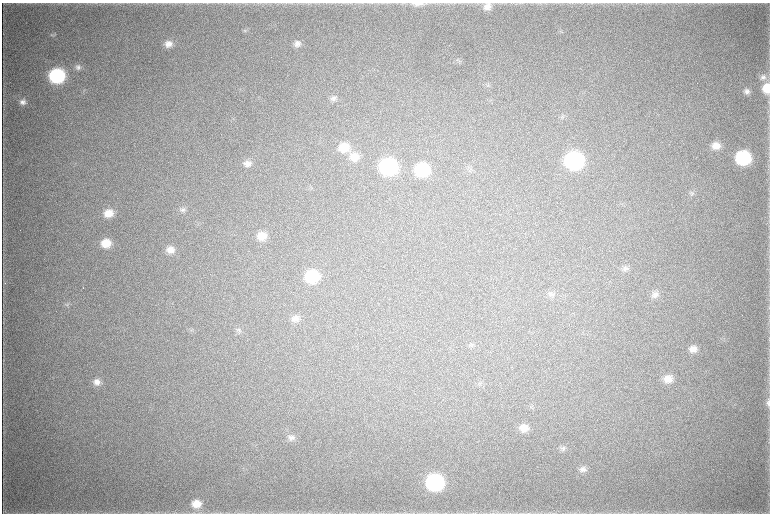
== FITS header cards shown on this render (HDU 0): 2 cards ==
NAXIS1  =                 1536 / length of data axis 1
NAXIS2  =                 1023 / length of data axis 2

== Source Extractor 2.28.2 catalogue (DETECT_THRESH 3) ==
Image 1536 x 1023 px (HDU 0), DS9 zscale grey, zoomed out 1/2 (1 PNG px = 2 x 2 image px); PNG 772 x 516 px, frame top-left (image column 1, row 1022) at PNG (2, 3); no overlay
Background 4530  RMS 38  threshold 115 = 3 sigma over >= 5 px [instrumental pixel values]
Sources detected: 52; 4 cannot appear on this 1/2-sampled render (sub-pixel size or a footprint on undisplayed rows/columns) and are not listed; the other 48 listed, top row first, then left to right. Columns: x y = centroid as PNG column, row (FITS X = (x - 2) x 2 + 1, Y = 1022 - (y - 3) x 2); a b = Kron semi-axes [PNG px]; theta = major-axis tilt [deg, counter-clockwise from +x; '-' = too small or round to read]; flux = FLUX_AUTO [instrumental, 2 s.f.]
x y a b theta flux
418 4 16 5 1 5.7e+04
487 7 10 9 - 6.4e+04
245 30 5 3 - 1.1e+04
52 35 7 4 7 1.4e+04
168 44 9 8 - 6.6e+04
297 44 10 8 17 5.1e+04
460 60 5 4 - 1.4e+04
78 67 8 7 - 3.2e+04
57 76 10 9 - 1.0e+06
763 77 10 7 -1 3.6e+04
488 85 4 3 - 8.9e+03
767 88 10 7 87 1.5e+05
747 91 8 7 - 3.3e+04
333 98 9 7 7 3.2e+04
22 102 9 7 20 4.4e+04
563 117 8 4 7 1.7e+04
716 146 10 9 - 9.1e+04
344 147 12 10 11 1.7e+05
354 157 12 11 - 1.2e+05
743 158 10 9 - 8.8e+05
574 161 11 10 - 1.8e+06
247 163 10 8 3 5.2e+04
388 166 11 10 - 1.4e+06
422 170 10 9 - 6.1e+05
692 193 7 6 - 2.3e+04
182 209 9 7 0 2.8e+04
108 213 10 9 - 1.2e+05
262 236 10 9 - 1.1e+05
106 243 10 9 - 1.6e+05
170 250 10 8 10 7.4e+04
625 269 9 7 -2 3.5e+04
312 276 10 9 - 4.5e+05
551 294 9 7 -2 3.2e+04
655 294 10 8 12 4.6e+04
67 304 7 5 -13 2.0e+04
295 319 10 8 7 4.8e+04
238 330 8 6 9 2.1e+04
472 345 6 5 - 1.7e+04
693 349 10 8 11 6.7e+04
668 379 10 9 - 8.6e+04
97 382 10 8 10 6.0e+04
768 403 12 5 -90 3.4e+04
524 428 10 8 7 8.5e+04
291 438 10 9 - 4.3e+04
563 448 9 7 8 3.1e+04
583 469 9 8 - 4.3e+04
435 482 11 10 - 1.4e+06
196 504 11 10 - 1.2e+05
At the frame edge (FLAGS 8, measured only in part): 3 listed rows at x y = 418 4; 767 88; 768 403
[4 sub-pixel or undisplayed-footprint detections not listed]